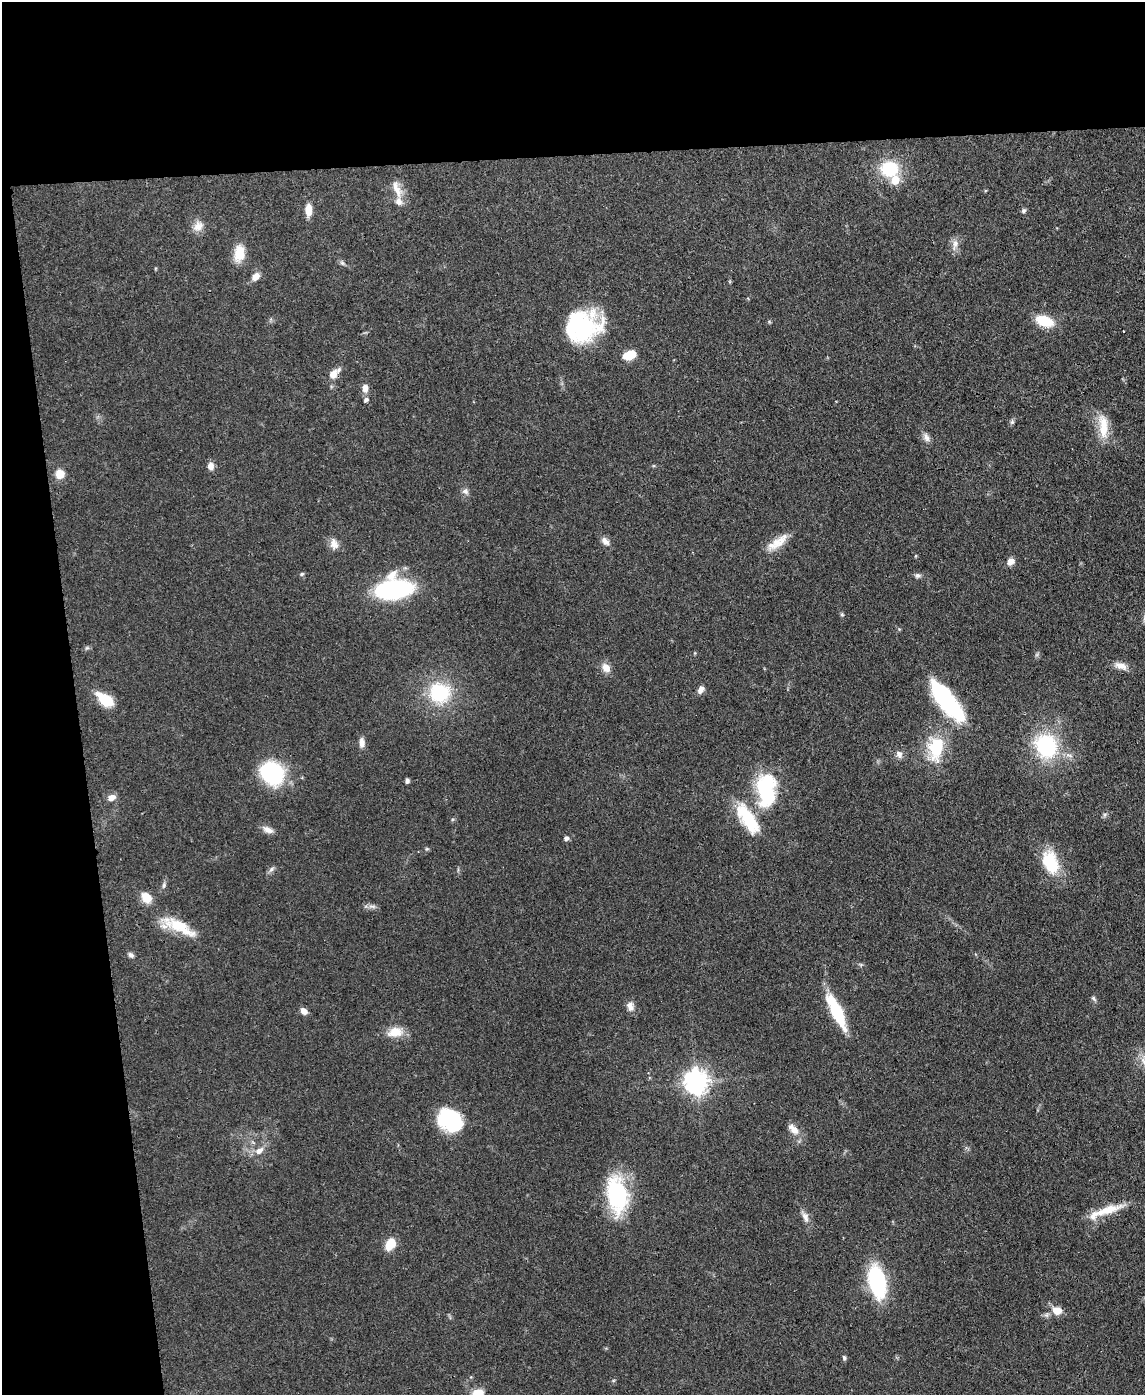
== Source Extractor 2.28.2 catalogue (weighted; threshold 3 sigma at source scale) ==
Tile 1 of 4 x 3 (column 1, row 1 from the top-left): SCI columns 73-1215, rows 2987-4379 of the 4715 x 4692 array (HDU 1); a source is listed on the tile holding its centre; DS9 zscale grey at full resolution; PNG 1147 x 1397 px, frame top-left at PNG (2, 2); no overlay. Shown black and unused: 18% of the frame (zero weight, under 3 of 4 exposures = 9% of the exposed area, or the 3 px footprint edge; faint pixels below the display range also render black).
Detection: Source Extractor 2.28.2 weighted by HDU 2 'WHT'; one run over the whole footprint, this tile lists its part. Background 0.081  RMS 0.0043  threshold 0.0196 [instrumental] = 3 sigma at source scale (4.5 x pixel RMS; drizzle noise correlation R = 1.50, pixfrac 1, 0.05/0.05 arcsec/px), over >= 5 px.
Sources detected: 79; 2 inside a brighter object's white glare — not listed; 3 inside a brighter listed object's ellipse — not listed separately; the other 74 listed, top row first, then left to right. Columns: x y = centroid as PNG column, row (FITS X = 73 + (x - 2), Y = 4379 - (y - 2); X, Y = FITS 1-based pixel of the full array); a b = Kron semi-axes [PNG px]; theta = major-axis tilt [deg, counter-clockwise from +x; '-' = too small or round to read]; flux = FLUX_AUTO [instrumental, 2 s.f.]
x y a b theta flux
889 169 21 18 -4 19
397 189 26 9 -67 5.2
308 210 14 7 89 4.4
1024 211 6 5 - 1
198 226 15 12 48 3.9
955 244 16 7 77 2.8
239 253 19 11 84 8.7
342 263 8 4 -44 0.93
256 276 11 8 48 3.1
1044 321 18 10 -19 13
769 322 6 3 -20 0.47
583 328 40 29 36 40
1124 331 2 2 - 0.42
629 355 10 7 18 12
333 374 13 9 49 4
365 388 10 7 -86 2.7
366 400 6 5 - 1.1
1012 422 7 5 70 0.92
1103 427 35 11 -87 9.5
926 437 13 8 -64 2.2
211 466 9 7 -82 2.6
60 474 8 8 - 6.6
465 491 9 8 - 1.6
605 541 13 8 -50 2.4
777 542 31 10 34 7.1
334 544 14 10 -79 3.2
1011 561 8 7 - 2.8
302 574 6 4 23 0.63
918 576 8 6 2 1.2
394 589 28 16 7 75
842 614 5 5 - 0.64
1121 666 17 8 -23 3.5
606 668 11 9 -56 3.8
701 689 9 6 63 2.3
439 692 22 21 - 28
105 700 14 8 -36 20
947 701 46 16 -52 46
362 743 12 6 -88 2.7
1046 746 21 19 -53 41
936 748 35 21 88 20
899 754 10 8 -56 2.1
271 773 21 17 -42 47
407 781 6 4 -87 1
766 791 42 22 -90 33
111 798 10 8 19 2.6
1104 815 7 4 71 0.79
748 819 44 16 -57 20
268 830 15 7 -23 2.8
566 838 4 4 - 1.7
427 849 6 4 -17 0.53
1050 863 26 16 -69 20
271 869 9 6 29 1.2
164 885 9 5 70 1.1
146 897 14 10 -51 5.2
372 906 12 4 -5 1.5
178 926 47 14 -23 15
131 955 8 5 -41 1.3
1094 998 8 5 -52 0.89
630 1006 13 9 -78 2.7
304 1011 8 6 -45 2.6
836 1012 39 10 -64 22
395 1032 20 12 10 6.7
696 1082 8 8 - 370
451 1121 22 17 -39 38
793 1129 18 9 -42 4.1
259 1151 14 8 32 3.4
617 1195 41 22 -82 39
1108 1210 39 10 18 10
805 1217 16 8 -69 2.8
390 1244 9 7 61 12
877 1282 23 11 -78 62
1057 1311 10 8 -8 5.5
844 1358 6 5 - 0.88
475 1394 19 9 28 6.3
Overlapping masked pixels (flux is a lower limit): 1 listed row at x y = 333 374
Isophote crosses this tile's border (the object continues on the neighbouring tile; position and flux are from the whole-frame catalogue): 1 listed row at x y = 475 1394